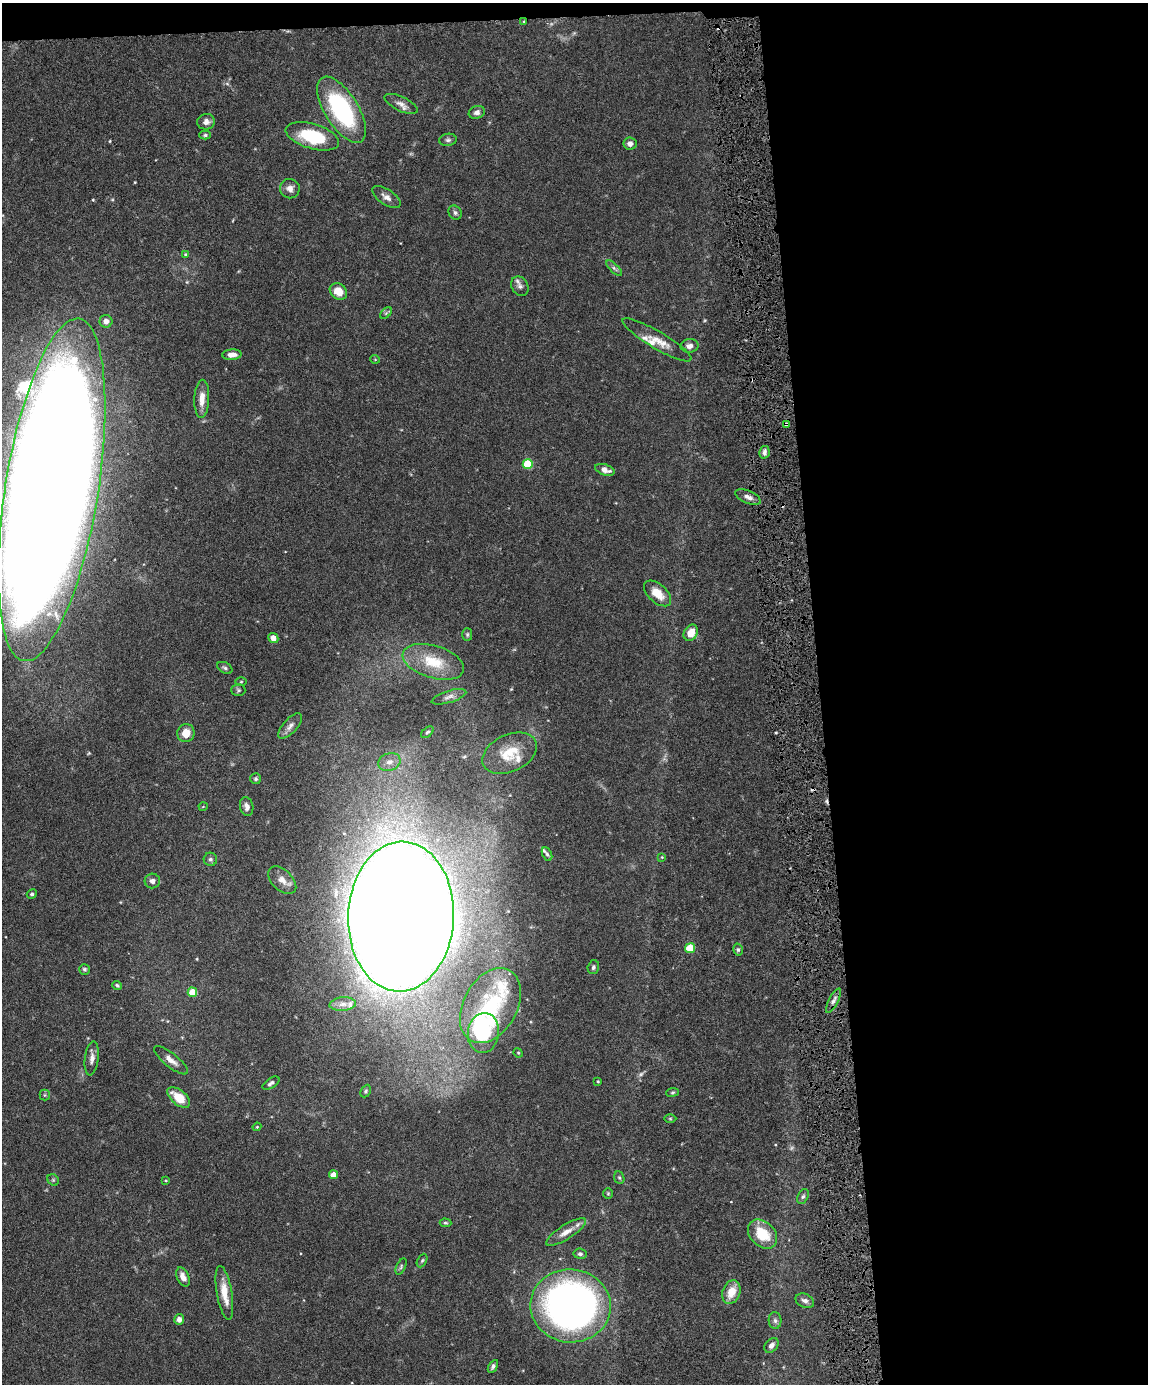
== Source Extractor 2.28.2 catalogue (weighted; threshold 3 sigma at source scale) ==
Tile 4 of 4 x 3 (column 4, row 1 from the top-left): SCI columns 3439-4584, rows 3003-4384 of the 4586 x 4516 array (HDU 1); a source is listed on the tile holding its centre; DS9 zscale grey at full resolution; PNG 1150 x 1386 px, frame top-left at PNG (2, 3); each listed source drawn as its Kron ellipse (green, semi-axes under 4 px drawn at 4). Shown black and unused: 30% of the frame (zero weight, under 4 of 8 exposures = <1% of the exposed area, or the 3 px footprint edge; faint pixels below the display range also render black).
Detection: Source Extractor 2.28.2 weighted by HDU 2 'WHT'; one run over the whole footprint, this tile lists its part. Background 0.0981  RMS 0.0031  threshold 0.0127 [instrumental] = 3 sigma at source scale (4.09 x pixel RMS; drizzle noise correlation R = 1.36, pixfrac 0.8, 0.05/0.05 arcsec/px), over >= 5 px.
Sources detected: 110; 2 too faint to see at this stretch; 2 inside a brighter object's white glare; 3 cosmic-ray / hot-pixel residue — neither listed nor drawn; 8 inside a brighter listed object's ellipse — not listed separately; the other 95 listed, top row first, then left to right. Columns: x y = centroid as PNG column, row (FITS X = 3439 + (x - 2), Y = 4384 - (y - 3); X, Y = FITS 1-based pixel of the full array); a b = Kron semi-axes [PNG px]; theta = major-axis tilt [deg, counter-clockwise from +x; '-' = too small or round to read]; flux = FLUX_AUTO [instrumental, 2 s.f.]
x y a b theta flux
524 21 4 2 - 0.23
401 104 18 7 -25 1.8
341 110 37 17 -58 35
477 112 8 6 20 1.1
206 122 9 7 10 1.4
205 135 6 4 0 0.44
312 136 27 12 -16 15
448 140 9 6 9 0.71
630 144 6 6 - 1.2
290 189 10 9 - 1.6
386 197 16 7 -33 1.8
455 213 7 6 - 0.76
185 254 4 3 - 0.3
614 268 10 4 -45 0.75
520 286 10 8 -60 1.1
338 291 9 7 -40 4.4
386 313 7 4 45 0.56
106 321 6 6 - 1.7
657 340 39 8 -31 4.2
689 346 9 6 2 1.2
232 355 9 5 4 1.9
375 359 5 3 - 0.23
202 399 19 7 87 3.1
786 424 3 3 - 1.1
764 452 6 5 - 0.95
528 464 5 5 - 13
605 470 10 5 -18 1.9
52 490 173 46 81 2400
748 497 13 6 -24 1.4
658 593 16 9 -42 4.4
691 633 8 6 56 3.2
467 634 6 5 - 0.44
273 638 5 5 - 2
433 662 32 16 -17 8.4
225 668 8 5 -29 0.59
241 682 5 3 - 0.29
238 690 7 6 - 0.57
449 697 18 6 17 1.3
290 726 16 7 47 1.5
427 732 7 4 43 0.53
186 733 9 8 - 3.4
510 753 29 18 25 7.8
389 762 11 8 20 2.1
256 779 5 5 - 0.53
247 806 9 6 -79 1.3
203 807 4 3 - 0.2
547 854 7 4 -62 0.6
662 857 4 4 - 0.24
210 859 7 6 - 0.77
282 880 17 10 -44 2.7
152 881 7 7 - 1.2
32 894 5 4 - 0.53
401 917 75 53 88 1700
690 948 5 5 - 12
738 950 6 4 -75 0.51
593 967 7 5 73 0.71
84 969 5 5 - 0.53
117 985 5 3 - 0.43
192 992 5 4 - 6.4
833 1001 14 4 62 1.2
343 1004 13 6 5 1.7
490 1006 40 27 61 21
483 1033 20 15 82 21
518 1053 5 4 - 0.31
92 1058 17 7 83 1.8
171 1060 21 7 -38 2.1
598 1081 3 3 - 0.27
271 1083 9 5 33 0.81
366 1091 7 4 64 0.49
673 1092 6 4 7 0.45
45 1095 5 5 - 0.38
179 1097 13 7 -40 5.9
670 1118 6 4 0 0.35
257 1127 4 4 - 0.28
333 1175 4 4 - 2.7
619 1178 6 5 - 0.47
53 1180 6 5 - 0.42
166 1181 4 3 - 0.23
608 1194 5 5 - 0.41
803 1196 8 5 62 0.64
445 1223 6 4 -3 0.4
566 1232 23 7 32 3
763 1234 16 12 -44 8.6
580 1254 6 5 - 0.63
422 1260 7 4 62 0.48
401 1267 9 4 65 0.53
183 1277 10 6 -65 1.9
731 1292 12 8 69 4.3
224 1293 27 7 -80 4.9
805 1301 10 6 -24 1.2
571 1306 40 36 -5 150
179 1319 5 5 - 1.4
775 1321 8 6 -87 0.89
771 1345 8 6 49 1.3
493 1366 7 4 58 0.73
Overlapping masked pixels (flux is a lower limit): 1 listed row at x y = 786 424
Isophote crosses this tile's border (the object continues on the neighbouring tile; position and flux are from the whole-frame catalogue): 1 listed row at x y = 52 490